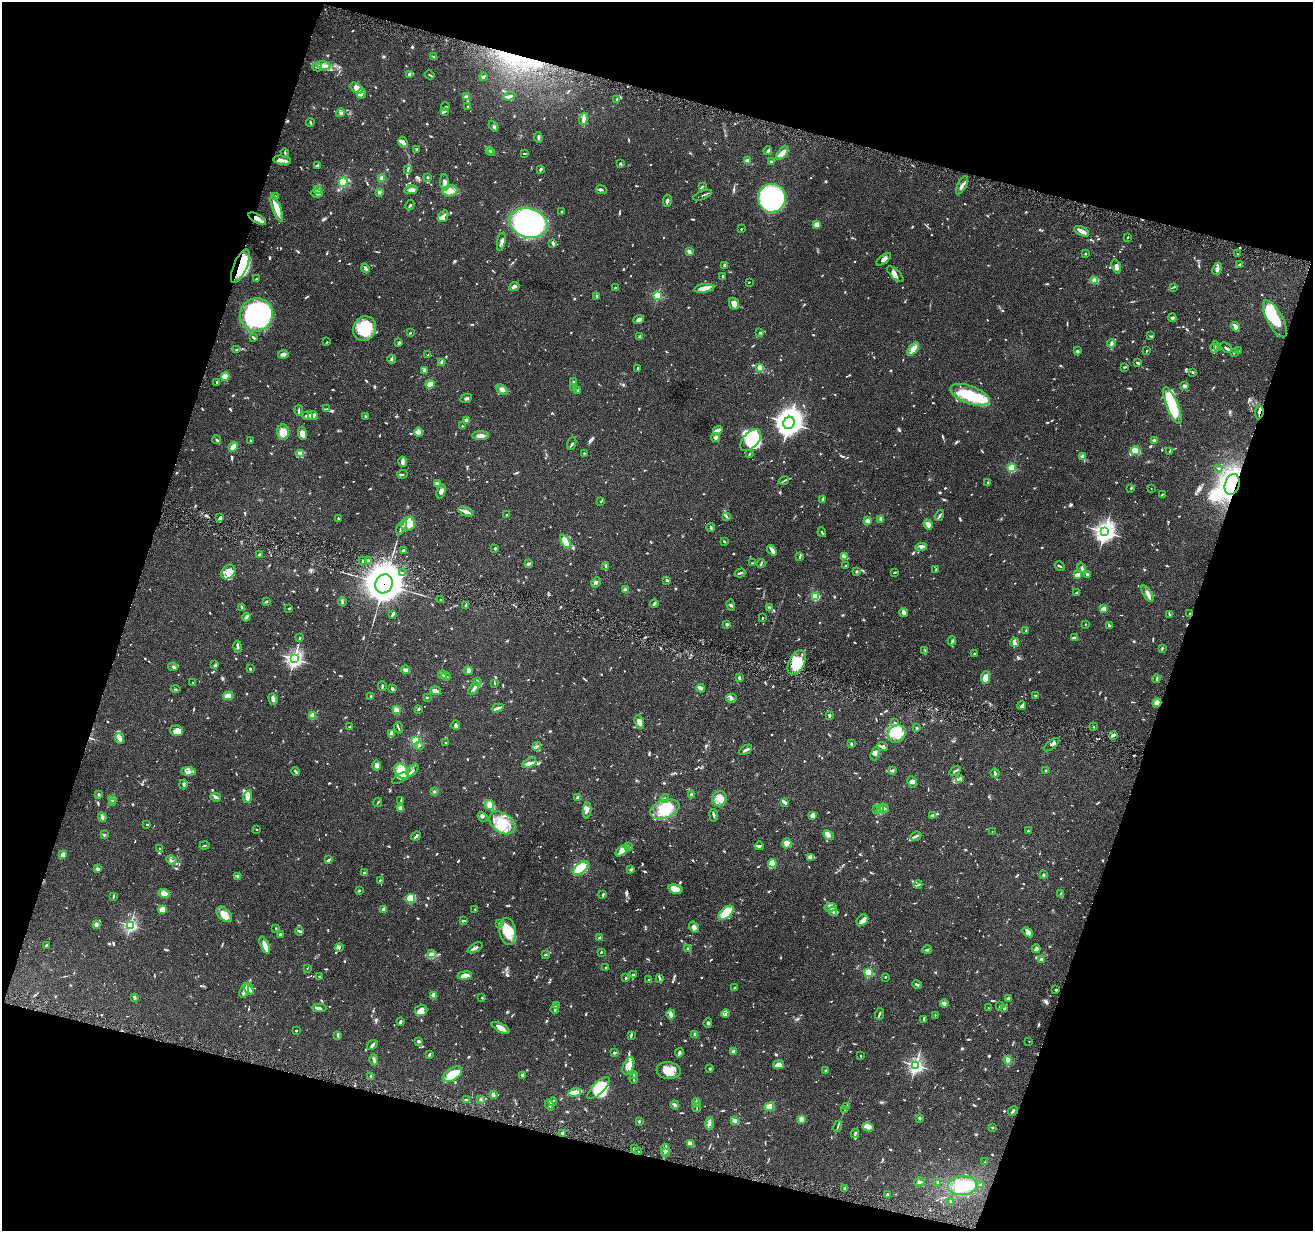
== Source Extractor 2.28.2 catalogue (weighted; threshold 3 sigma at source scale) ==
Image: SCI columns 3-5245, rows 255-5169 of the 5245 x 5297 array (HDU 1 of 3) = the unmasked area's bounding box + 8 px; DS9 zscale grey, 4 x 4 block average (1 PNG px = mean of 4 x 4 image px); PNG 1315 x 1233 px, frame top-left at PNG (2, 2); each listed source drawn as its Kron ellipse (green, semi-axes under 4 px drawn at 4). Shown black and unused: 35% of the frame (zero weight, under 4 of 8 exposures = <1% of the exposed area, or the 3 px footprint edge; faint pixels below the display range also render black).
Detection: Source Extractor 2.28.2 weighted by HDU 2 'WHT'. Background 0.0769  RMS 0.0044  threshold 0.0181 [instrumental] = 3 sigma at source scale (4.09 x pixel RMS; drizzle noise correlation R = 1.36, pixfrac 0.8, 0.05/0.05 arcsec/px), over >= 5 px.
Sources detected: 1495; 13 too faint to see at this stretch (4 x 4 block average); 13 inside a brighter object's white glare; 6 cosmic-ray / hot-pixel residue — neither listed nor drawn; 48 coinciding with a brighter row at this scale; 128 inside a brighter listed object's ellipse — not listed separately; of the other 1287, all 500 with FLUX_AUTO >= 2.2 (the completeness limit of this list) listed and drawn (787 fainter detections not listed), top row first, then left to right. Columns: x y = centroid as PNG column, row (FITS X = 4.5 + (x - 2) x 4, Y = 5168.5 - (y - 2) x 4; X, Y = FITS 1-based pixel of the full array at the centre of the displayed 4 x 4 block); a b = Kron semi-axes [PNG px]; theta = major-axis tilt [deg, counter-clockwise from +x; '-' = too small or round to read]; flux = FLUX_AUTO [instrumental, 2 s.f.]
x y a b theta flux
434 57 4 2 - 6.8
324 65 7 3 -10 11
317 67 5 2 - 4.3
410 74 3 2 - 10
429 75 5 2 - 2.3
483 77 4 2 - 3.4
356 88 7 4 -41 42
362 94 5 2 - 4.4
509 96 6 2 18 6.1
466 97 4 3 - 4.4
617 100 4 2 - 4
445 106 4 2 - 2.6
468 106 2 2 - 3.4
445 112 3 2 - 2.9
341 113 4 2 - 4
584 119 6 3 71 11
310 122 4 2 - 2.9
493 126 5 2 - 2.5
538 137 5 2 - 5.5
403 142 6 3 -62 9.9
417 149 3 2 - 2.4
490 150 3 2 - 2.9
768 151 4 2 - 6.5
492 152 3 2 - 3.2
285 153 4 2 - 2.4
524 153 3 2 - 2.2
782 153 8 4 51 17
282 160 9 4 -9 11
747 161 2 2 - 50
771 162 3 3 - 3.1
620 164 4 2 - 2.5
317 165 3 2 - 5.7
540 169 3 2 - 5.9
408 170 3 2 - 2.2
428 177 2 2 - 3.5
382 178 3 3 - 6.3
343 182 5 4 - 31
445 183 8 4 -87 9.5
962 185 10 3 63 9.5
702 186 4 2 - 2.3
317 190 4 2 - 3
411 190 6 4 13 11
601 190 5 2 - 4.1
450 191 7 5 17 16
379 192 3 2 - 4.6
316 193 6 2 -9 2.4
703 195 10 2 22 3.8
276 196 3 2 - 4.1
772 198 14 13 - 310
667 201 6 2 84 4.1
410 205 5 2 - 4.3
277 208 14 3 -70 30
562 211 2 2 - 8
443 216 6 4 55 9.5
257 219 10 3 -29 17
528 223 19 14 -16 510
817 225 2 2 - 37
741 229 2 2 - 2.8
1082 231 8 2 -28 25
1127 237 2 2 - 2.6
501 242 9 2 78 6
553 243 3 2 - 11
689 252 4 2 - 7.3
1085 254 2 2 - 2.7
1238 254 2 2 - 2.5
884 259 9 3 37 8.5
1240 264 3 2 - 3.6
725 265 3 2 - 4.1
240 266 18 6 67 78
1116 266 7 3 -72 7.8
366 268 5 3 - 4.7
1217 269 6 3 64 9.2
895 274 10 4 -42 11
723 276 2 2 - 5.3
256 279 2 2 - 3.7
1095 281 3 3 - 21
749 282 2 2 - 2.8
514 287 5 2 - 7.3
1173 287 4 2 - 2.4
615 288 3 2 - 2.4
704 288 10 3 8 23
658 295 2 2 - 220
596 296 3 2 - 5.8
734 304 6 5 - 16
256 315 17 16 - 360
1172 318 4 3 - 4.6
1275 319 20 7 -61 83
639 320 6 3 21 8
1235 327 5 3 - 13
365 329 13 11 58 95
410 333 3 2 - 2.6
760 333 3 3 - 3
1151 336 3 2 - 2.3
253 337 4 2 - 4.2
640 337 2 2 - 8.7
327 342 2 2 - 2.3
399 343 3 2 - 4.8
1112 343 4 2 - 5.7
1215 347 6 2 81 2.3
1218 348 2 2 - 7.7
1226 348 6 2 -41 5
913 349 8 4 52 17
237 350 4 2 - 3.8
1077 351 2 2 - 5
1146 351 2 2 - 2.3
1238 351 2 2 - 2.3
1234 353 2 2 - 2.4
283 354 5 3 - 8.3
428 355 3 3 - 2.6
392 359 4 2 - 5.3
442 362 3 3 - 5.1
1138 363 3 2 - 4.6
1124 367 3 2 - 2.7
760 368 4 2 - 14
638 369 4 2 - 3.4
425 370 3 2 - 10
1193 372 3 2 - 4.2
225 377 4 3 - 6.8
574 381 3 2 - 2.4
217 382 3 2 - 4.5
430 384 4 3 - 15
1184 386 2 2 - 37
574 388 2 2 - 3.5
502 390 6 4 -37 9.6
578 390 2 2 - 19
970 395 21 9 -20 120
466 398 6 2 24 3.8
1172 405 19 6 -68 110
327 409 4 3 - 3.9
299 410 5 2 - 2.8
1259 412 7 2 85 8.1
313 415 5 4 - 10
308 416 5 3 - 7.3
365 416 3 2 - 3
466 420 2 2 - 31
789 423 6 5 - 2700
462 426 2 2 - 2.7
718 430 5 2 - 9.5
283 432 8 6 -88 26
419 432 4 3 - 6.9
302 433 7 4 -80 15
481 436 8 2 0 16
716 437 4 4 - 7.5
217 440 4 2 - 3.4
251 440 2 2 - 2.3
751 440 13 7 48 100
1154 441 2 2 - 32
572 444 6 2 72 3.2
233 447 5 4 - 18
1135 451 4 3 - 46
1170 451 3 2 - 2.5
584 453 2 2 - 6.2
300 454 4 3 - 5.5
749 454 2 2 - 2.4
1083 456 4 2 - 3.6
403 461 5 3 - 6.5
1012 468 2 2 - 190
1218 468 2 2 - 2.3
402 474 5 2 - 2.8
784 481 5 2 - 2.5
987 483 2 2 - 3
437 484 4 3 - 9.4
1232 484 11 7 72 330
1131 488 3 2 - 2.9
1151 489 2 2 - 2.6
441 491 7 2 73 6
1162 494 2 2 - 2.4
823 499 3 2 - 12
601 501 3 2 - 2.2
466 512 8 2 -21 19
507 515 4 2 - 3
726 516 3 2 - 3.5
939 516 6 2 55 3.8
220 518 2 2 - 3.3
338 518 2 2 - 3
881 519 4 3 - 4.5
867 521 4 3 - 8.1
408 524 7 7 - 37
928 524 5 4 - 12
711 527 4 2 - 3.6
401 528 7 2 58 5.5
822 532 5 2 - 3.2
1105 532 4 3 - 1200
565 541 7 4 -57 36
724 541 2 2 - 3.1
921 547 6 2 5 6
495 548 2 2 - 3.3
403 550 3 2 - 3.7
772 550 6 3 -50 8.8
259 554 3 2 - 2.8
845 556 3 3 - 3.7
799 557 4 2 - 2.7
362 561 2 2 - 2.4
369 561 3 3 - 3.5
752 563 2 2 - 2.5
761 563 4 2 - 3.4
528 564 4 3 - 4.1
606 566 3 2 - 4.2
845 566 2 2 - 3.6
1060 566 5 2 - 3.1
1082 568 5 2 - 4.4
936 570 2 2 - 3.5
857 571 4 2 - 2.3
228 572 8 6 49 17
895 572 2 2 - 2.7
402 573 3 2 - 4
740 573 5 2 - 3.9
1087 574 3 2 - 7.6
1078 575 2 2 - 59
667 580 3 2 - 5.4
596 582 6 3 66 5.5
384 584 10 8 62 6800
626 589 2 2 - 38
1077 592 4 2 - 3.6
1147 594 9 4 -59 10
815 596 4 3 - 32
441 599 2 2 - 2.4
266 601 3 2 - 4.3
342 602 4 3 - 4.9
654 604 4 3 - 4.5
465 605 4 2 - 3.1
731 605 6 2 -73 3.7
242 607 4 3 - 3.5
289 608 3 2 - 2.2
770 608 3 2 - 3.7
1104 609 2 2 - 73
904 612 4 3 - 12
393 614 4 2 - 4.4
1169 614 3 2 - 2.6
1190 614 2 2 - 3.2
246 617 4 2 - 5.6
762 618 2 2 - 5.7
727 624 3 2 - 5.9
1085 624 2 2 - 4.1
1109 626 3 2 - 3.6
1026 630 2 2 - 2.9
300 638 3 2 - 3.2
1075 638 4 2 - 8.9
952 641 4 2 - 4.1
1014 642 4 4 - 7.3
237 647 6 2 -80 6.6
1162 649 3 2 - 3.1
925 650 3 2 - 2.5
974 654 3 2 - 4.2
294 659 3 2 - 840
797 662 13 8 62 59
215 665 3 2 - 2.5
173 667 5 2 - 6.2
250 669 2 2 - 3.6
405 670 4 3 - 8.8
468 671 4 3 - 6.2
442 675 4 2 - 4
446 676 5 2 - 3.7
986 677 6 4 83 24
739 678 3 2 - 8
1157 679 4 2 - 4.4
477 681 3 2 - 3.9
192 683 2 2 - 2.6
494 683 2 2 - 2.4
382 686 5 2 - 3.4
392 688 3 2 - 3
701 688 4 2 - 13
175 689 5 2 - 2.9
474 689 7 3 55 7.2
436 691 5 3 - 12
1035 695 3 2 - 3.5
228 696 5 4 - 20
371 696 2 2 - 4.4
427 697 2 2 - 2.8
731 698 5 4 - 7.9
273 699 6 3 -72 6.4
1157 703 4 3 - 13
1022 706 4 2 - 7.4
498 708 6 2 18 8
418 709 3 2 - 3.3
396 710 4 3 - 7.9
829 715 4 2 - 4
313 716 2 2 - 98
639 722 7 4 -72 13
895 723 4 2 - 3.4
456 725 5 3 - 5.4
350 727 3 2 - 6.4
916 727 2 2 - 2.4
1094 727 2 2 - 2.4
398 728 5 2 - 3.3
177 731 6 5 - 17
391 734 4 3 - 8.2
897 734 9 8 - 30
1113 735 3 2 - 3.9
120 738 5 4 - 9.1
416 740 2 2 - 280
445 743 2 2 - 3.2
851 744 3 2 - 7.6
1052 745 9 2 38 7.5
419 746 3 2 - 3.4
536 746 4 3 - 4.9
882 747 5 3 - 7.4
745 750 7 2 31 6.4
875 753 7 3 70 7.7
529 763 7 4 22 11
376 766 5 4 - 8.2
892 770 3 3 - 4.4
1046 770 2 2 - 2.6
402 771 9 6 -52 24
412 771 7 2 43 6.5
955 771 6 2 37 3
188 772 7 3 -2 8.8
296 772 5 2 - 3.7
995 773 5 3 - 3.7
400 778 9 3 32 6.7
960 779 3 2 - 3.1
912 782 6 5 - 7.9
183 784 5 2 - 3.6
434 791 3 2 - 2.6
98 794 3 2 - 3.7
691 795 3 2 - 6.7
216 797 5 3 - 5.3
248 797 6 4 74 13
578 797 3 2 - 5.1
112 799 2 2 - 40
665 799 4 2 - 3.4
719 799 8 7 - 20
401 800 2 2 - 2.2
377 802 5 2 - 2.3
112 803 3 2 - 3
785 803 4 2 - 9
490 805 5 3 - 12
884 808 5 2 - 4.8
401 809 3 2 - 2.3
665 809 15 9 20 75
877 809 4 2 - 2.5
587 810 8 3 86 8.8
880 810 2 2 - 2.3
714 815 6 2 -82 4.3
812 815 3 3 - 18
933 816 2 2 - 8.1
102 817 5 4 - 5.6
483 817 5 3 - 4.8
502 823 14 9 -34 55
147 825 2 2 - 2.9
257 829 2 2 - 3.4
992 831 2 2 - 2.8
1028 831 3 2 - 2.4
104 835 2 2 - 5.6
829 835 6 3 -44 6.8
416 836 5 2 - 5.4
916 836 5 2 - 5
787 843 5 4 - 13
204 845 5 2 - 2.7
759 846 5 2 - 5.5
629 847 3 2 - 2.5
160 849 3 2 - 2.3
622 851 7 3 41 24
62 855 4 3 - 9.7
810 858 4 3 - 4.9
171 860 5 2 - 3.3
328 860 4 2 - 3.5
772 863 4 3 - 44
581 868 9 5 40 100
97 869 2 2 - 11
630 869 4 2 - 2.7
364 873 3 2 - 6.1
1043 875 3 2 - 2.8
237 877 4 3 - 3.9
380 880 2 2 - 2.6
918 884 4 2 - 3.1
675 889 7 4 -15 33
359 891 3 2 - 3
164 893 5 4 - 13
1061 893 4 2 - 3.3
602 895 3 2 - 2.8
113 896 3 2 - 3.9
410 898 5 4 - 57
830 907 6 2 10 4.7
384 909 4 2 - 13
475 909 2 2 - 2.6
162 910 3 3 - 26
833 912 4 2 - 3
726 913 9 5 41 51
224 914 9 6 -43 22
862 920 6 5 - 9.4
463 921 4 2 - 3.4
96 924 3 2 - 13
499 924 4 2 - 2.3
130 925 2 2 - 550
694 927 6 4 -55 8.4
276 928 2 2 - 2.3
299 931 4 2 - 5.7
508 931 13 8 -84 53
1028 932 6 3 -38 6.9
280 934 2 2 - 3.4
600 938 3 3 - 4.3
46 945 3 2 - 2.9
265 945 9 3 -66 27
339 948 4 2 - 3.5
475 948 8 2 28 7
688 948 3 2 - 3.2
1036 949 4 2 - 11
927 950 5 2 - 2.6
601 952 2 2 - 2.6
431 954 4 2 - 4.3
545 955 3 2 - 3.1
1041 959 3 2 - 10
307 968 2 2 - 3.6
605 968 3 2 - 2.6
869 972 2 2 - 220
633 974 2 2 - 4.1
465 975 7 3 8 29
320 977 3 2 - 4.9
885 977 2 2 - 2.3
626 978 3 2 - 3.9
660 978 3 2 - 3.5
649 980 2 2 - 3.1
917 985 5 3 - 3.9
735 987 2 2 - 2.9
249 989 7 2 -58 15
1056 990 2 2 - 3.2
244 991 7 2 68 24
433 996 4 3 - 12
134 998 3 3 - 2.9
482 998 2 2 - 2.5
1008 999 3 3 - 3.1
944 1003 4 3 - 11
556 1006 3 2 - 9.2
1000 1006 4 2 - 2.7
319 1008 7 2 -2 6.1
988 1008 2 2 - 2.2
1004 1008 3 2 - 2.9
555 1009 4 2 - 4.3
421 1010 6 5 - 14
726 1014 4 2 - 3.6
879 1014 6 2 70 4.2
671 1015 5 2 - 11
935 1015 2 2 - 2.4
923 1019 3 2 - 2.5
401 1022 2 2 - 5.5
708 1023 4 3 - 3.6
501 1028 10 3 -28 19
296 1031 2 2 - 3.2
695 1034 3 3 - 4
338 1035 3 2 - 4.3
631 1035 4 2 - 2.9
419 1041 2 2 - 6.3
1029 1041 2 2 - 2.9
372 1045 6 3 37 4.9
734 1051 2 2 - 32
614 1053 3 2 - 3.1
679 1053 5 3 - 4.1
429 1055 4 2 - 3.8
860 1056 2 2 - 2.3
374 1060 6 3 -74 6.1
1008 1060 4 4 - 12
779 1065 5 4 - 20
916 1065 2 2 - 730
628 1066 9 5 66 16
710 1069 3 2 - 2.4
669 1071 12 8 -6 32
826 1071 2 2 - 7.3
452 1074 11 6 33 53
522 1075 2 2 - 8.4
634 1075 2 2 - 3.7
371 1076 2 2 - 4.2
634 1078 5 2 - 2.6
598 1088 15 5 45 38
575 1092 6 4 16 12
493 1095 4 3 - 6.1
481 1099 3 2 - 3.3
467 1100 3 2 - 9.7
553 1102 4 2 - 2.9
696 1102 4 2 - 2.4
550 1105 5 3 - 5.5
675 1105 4 2 - 7.6
769 1107 5 4 - 16
847 1107 3 2 - 4.5
697 1108 5 2 - 2.3
845 1110 4 2 - 2.6
1013 1111 5 3 - 5.4
920 1118 3 2 - 3
801 1119 4 3 - 6.5
639 1121 3 2 - 3.5
735 1121 4 3 - 6.9
710 1123 6 3 90 7.9
838 1126 6 2 69 3.5
868 1127 6 3 -20 14
992 1128 2 2 - 3
562 1133 2 2 - 2.4
855 1134 4 2 - 3.4
690 1144 3 2 - 21
634 1149 2 2 - 5.5
665 1150 6 3 -87 9.6
639 1152 2 2 - 2.9
666 1153 2 2 - 40
985 1162 2 2 - 2.5
919 1182 5 2 - 5.7
938 1182 3 2 - 2.5
981 1185 2 2 - 2.3
962 1186 14 9 2 64
845 1188 2 2 - 3.4
887 1195 3 2 - 4.7
951 1202 3 2 - 3.7
Overlapping masked pixels (flux is a lower limit): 5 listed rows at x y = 257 219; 240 266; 1259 412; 1232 484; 384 584
Diffuse or blended objects may show on this block-average render without a row.